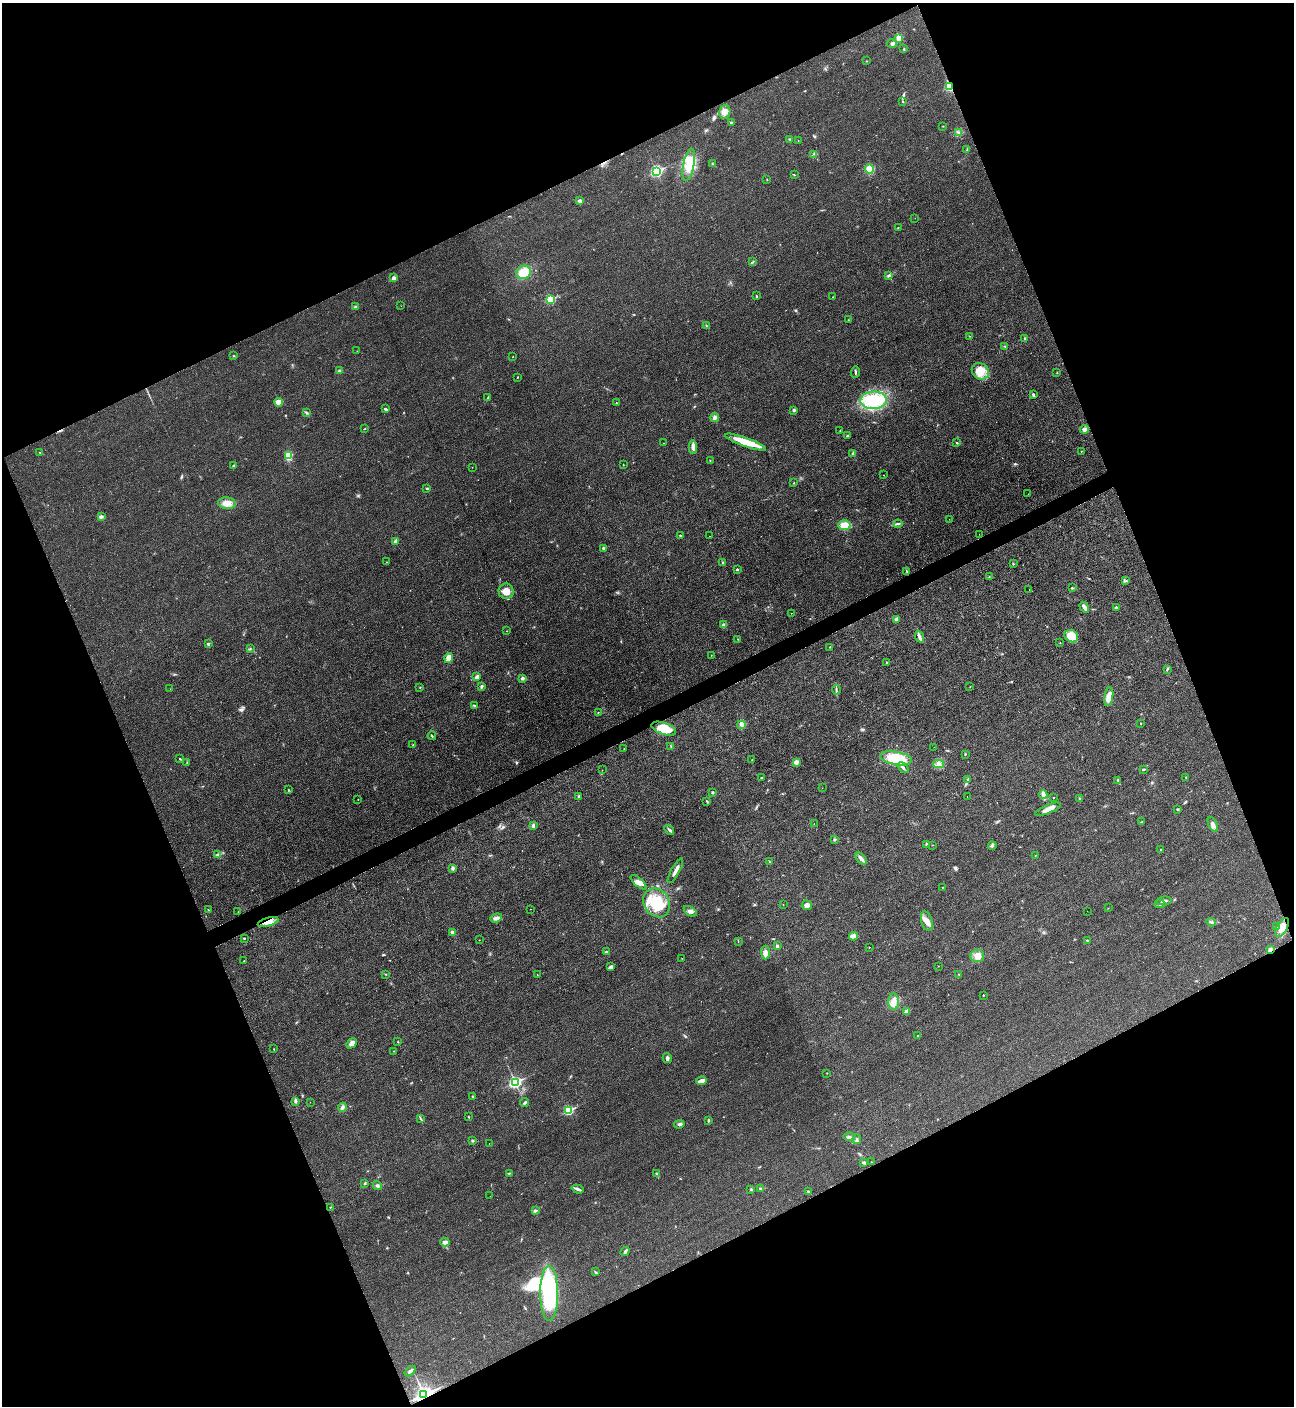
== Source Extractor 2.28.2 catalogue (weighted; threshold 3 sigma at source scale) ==
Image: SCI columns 160-5327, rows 22-5634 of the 5627 x 5645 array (HDU 1 of 3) = the unmasked area's bounding box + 8 px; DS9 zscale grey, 4 x 4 block average (1 PNG px = mean of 4 x 4 image px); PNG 1296 x 1408 px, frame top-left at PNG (2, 3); each listed source drawn as its Kron ellipse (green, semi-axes under 4 px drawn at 4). Shown black and unused: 44% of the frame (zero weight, under 3 of 4 exposures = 1% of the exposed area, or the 3 px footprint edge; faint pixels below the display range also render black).
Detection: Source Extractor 2.28.2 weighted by HDU 2 'WHT'. Background 0.035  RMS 0.0048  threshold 0.0217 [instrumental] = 3 sigma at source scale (4.5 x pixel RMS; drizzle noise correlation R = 1.50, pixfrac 1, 0.05/0.05 arcsec/px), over >= 5 px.
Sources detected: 271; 1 inside a brighter object's white glare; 9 cosmic-ray / hot-pixel residue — neither listed nor drawn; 1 coinciding with a brighter row at this scale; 6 inside a brighter listed object's ellipse — not listed separately; the other 254 listed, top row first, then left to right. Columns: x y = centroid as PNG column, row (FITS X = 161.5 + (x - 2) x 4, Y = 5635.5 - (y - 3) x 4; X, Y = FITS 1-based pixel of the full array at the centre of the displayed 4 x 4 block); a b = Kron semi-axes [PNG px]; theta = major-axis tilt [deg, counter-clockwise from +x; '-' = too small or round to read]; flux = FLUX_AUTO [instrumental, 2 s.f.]
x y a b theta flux
899 38 4 4 - 36
892 43 5 3 - 5.3
904 49 2 2 - 1.9
866 61 2 2 - 1.1
949 86 2 2 - 240
903 102 2 2 - 1.7
725 112 7 5 72 16
731 123 3 2 - 2.9
943 126 2 2 - 1.3
958 133 2 2 - 2.4
790 139 3 2 - 2.1
798 141 2 2 - 0.85
967 150 3 2 - 2.3
814 154 2 2 - 1.9
712 164 2 2 - 1.2
689 165 16 5 79 43
869 169 4 4 - 42
656 171 3 2 - 340
794 174 2 2 - 1.4
767 180 2 2 - 1
580 201 4 3 - 7.1
915 218 2 2 - 0.83
898 228 2 2 - 2.4
753 261 2 2 - 1.2
524 272 7 6 - 71
888 275 4 2 - 3.1
394 278 2 2 - 26
756 296 2 2 - 1.6
833 297 2 2 - 3.3
550 299 2 2 - 180
401 306 2 2 - 0.41
355 307 4 2 - 2.9
848 320 2 2 - 0.89
706 326 3 2 - 1.6
970 336 3 2 - 0.91
1025 338 3 2 - 2.7
1005 346 3 2 - 1.3
357 351 2 2 - 0.66
233 356 3 2 - 2
513 357 2 2 - 1.1
339 371 2 2 - 19
980 371 9 8 - 35
855 372 6 2 87 4
1057 373 2 2 - 0.88
517 377 3 2 - 1.2
1033 394 4 2 - 3.2
488 397 4 2 - 2.9
874 400 13 9 3 150
278 402 4 4 - 22
616 403 2 2 - 1.2
386 409 4 2 - 4.8
794 410 3 3 - 4.6
306 413 4 2 - 3.8
715 417 5 4 - 6.8
364 429 3 2 - 1.1
1084 429 4 3 - 18
840 430 2 2 - 0.94
847 436 2 2 - 7.7
746 442 21 4 -19 65
663 443 2 2 - 0.82
956 443 3 2 - 2.1
693 447 7 3 -87 13
1081 451 2 2 - 0.91
40 452 3 2 - 1.7
853 453 3 3 - 5
288 456 4 3 - 46
710 460 2 2 - 0.96
623 464 2 2 - 0.76
233 466 2 2 - 2
472 467 2 2 - 0.71
883 475 2 2 - 0.75
794 483 2 2 - 1.1
427 488 3 2 - 3.2
1028 494 2 2 - 0.39
227 503 9 5 -6 25
101 516 4 3 - 6.9
949 519 2 2 - 0.57
898 524 4 2 - 4.2
844 525 6 5 - 38
979 534 2 2 - 0.66
680 535 2 2 - 3.7
709 536 2 2 - 0.63
396 541 3 2 - 13
603 548 2 2 - 4.2
386 562 2 2 - 1.1
723 563 3 2 - 3.4
1013 564 2 2 - 2.1
737 569 2 2 - 3.5
907 571 3 2 - 2.4
989 577 2 2 - 1.9
1126 581 3 2 - 1.8
1072 588 3 2 - 2.4
1029 590 2 2 - 0.53
506 591 8 7 - 27
1084 607 6 3 -58 13
1116 608 2 2 - 15
791 613 2 2 - 0.51
896 619 3 3 - 8.5
724 625 2 2 - 18
507 631 2 2 - 0.8
1071 636 7 5 -32 67
919 637 6 3 -68 7.3
738 639 2 2 - 1.2
1060 643 2 2 - 1
208 644 2 2 - 12
830 647 2 2 - 0.87
250 649 2 2 - 1.4
711 655 2 2 - 1.3
449 658 5 4 - 22
887 662 2 2 - 3.6
1167 669 3 2 - 2.4
476 677 4 2 - 13
522 678 2 2 - 9.6
420 687 2 2 - 1.4
482 687 4 3 - 3.9
970 687 2 2 - 0.94
170 689 2 2 - 0.82
836 690 5 2 - 3.8
1109 697 9 4 80 29
474 706 3 2 - 2.4
598 712 2 2 - 1.2
1141 723 2 2 - 1.2
742 725 4 3 - 7.3
664 729 13 5 -19 58
432 736 4 2 - 2.5
413 745 2 2 - 2.1
671 746 2 2 - 1.2
934 747 2 2 - 0.67
624 749 2 2 - 0.78
965 754 3 2 - 2.3
896 758 16 6 -10 110
180 759 2 2 - 2
752 759 2 2 - 0.74
187 762 3 2 - 1.4
796 762 3 3 - 13
939 764 5 3 - 7.7
903 768 6 2 -42 5.6
1144 769 4 2 - 3.7
602 770 2 2 - 0.55
762 777 3 2 - 1.7
1186 777 2 2 - 1.3
967 779 2 2 - 1.1
1118 780 2 2 - 1.9
822 788 2 2 - 0.46
289 790 2 2 - 1.6
712 792 2 2 - 9.3
1043 795 4 4 - 7.8
579 796 3 2 - 3.8
967 796 2 2 - 1.2
1054 797 2 2 - 2.5
1080 799 3 2 - 2.6
358 800 2 2 - 0.74
707 801 3 2 - 2.6
1048 809 14 4 22 23
1178 809 2 2 - 1.4
1142 821 3 2 - 1.2
814 824 2 2 - 0.9
1213 824 8 3 -63 10
533 826 3 3 - 6.8
669 830 6 2 -50 5.3
835 839 2 2 - 1.5
927 844 2 2 - 9.7
932 845 2 2 - 0.56
992 846 4 3 - 6
1161 850 2 2 - 1.8
218 855 3 3 - 5
1035 856 2 2 - 0.77
861 859 7 2 -49 12
770 862 2 2 - 1.2
453 868 4 3 - 4.8
675 871 14 2 61 16
639 882 10 4 -41 16
942 887 2 2 - 0.94
1164 901 8 3 6 9.5
657 903 15 12 -56 92
783 904 2 2 - 0.54
1160 904 5 2 - 5
807 905 5 5 - 10
1108 908 2 2 - 0.79
531 909 2 2 - 1.4
208 910 2 2 - 1.3
690 911 7 4 -34 10
1087 911 2 2 - 1.1
238 912 2 2 - 1.4
496 918 6 3 19 14
927 921 10 5 -73 20
268 922 11 4 16 21
1211 922 5 2 - 3.5
1277 927 3 2 - 2.8
1282 927 10 5 61 33
452 932 4 2 - 6.8
853 936 4 2 - 27
244 938 2 2 - 4
479 940 2 2 - 0.89
1087 940 2 2 - 1.7
738 941 2 2 - 1.4
777 946 2 2 - 6.7
869 947 2 2 - 0.85
1271 950 2 2 - 55
606 952 2 2 - 3.8
765 952 7 4 -87 13
977 956 7 6 - 19
682 958 2 2 - 0.92
244 961 2 2 - 0.83
938 966 2 2 - 0.7
611 967 4 3 - 7.9
386 974 2 2 - 2.1
959 974 2 2 - 1.6
537 975 2 2 - 0.93
983 995 2 2 - 1.1
893 1002 8 5 -87 20
906 1011 2 2 - 20
918 1036 2 2 - 1.3
398 1042 2 2 - 1.5
352 1043 6 3 48 15
274 1049 2 2 - 1.2
394 1051 2 2 - 1.2
667 1058 5 3 - 6
827 1073 2 2 - 1.1
702 1081 5 3 - 19
515 1082 3 2 - 520
473 1096 2 2 - 2
296 1101 3 2 - 3
310 1102 2 2 - 0.47
525 1103 4 2 - 4.3
343 1107 4 3 - 8.7
568 1110 3 2 - 240
468 1117 2 2 - 1.3
420 1118 2 2 - 1.4
708 1121 3 2 - 2.8
679 1124 5 3 - 5.6
849 1137 6 3 -4 6.4
857 1139 5 2 - 3.3
472 1141 3 3 - 4
489 1143 2 2 - 0.62
871 1162 2 2 - 0.51
863 1163 4 3 - 5.2
510 1173 2 2 - 1.4
657 1174 4 3 - 4.5
365 1183 3 2 - 3.1
377 1186 5 3 - 5.4
578 1189 6 3 -17 7.3
751 1189 3 2 - 3.6
761 1189 2 2 - 16
808 1191 3 2 - 2.8
490 1196 2 2 - 0.78
330 1207 2 2 - 1.4
535 1211 3 2 - 5.6
445 1242 5 4 - 11
625 1252 4 2 - 4.7
595 1272 3 2 - 1.9
549 1293 28 9 -90 330
410 1371 6 2 42 7.1
424 1394 4 3 - 1400
Overlapping masked pixels (flux is a lower limit): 4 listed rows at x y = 949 86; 268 922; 1271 950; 424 1394
Diffuse or blended objects may show on this block-average render without a row.